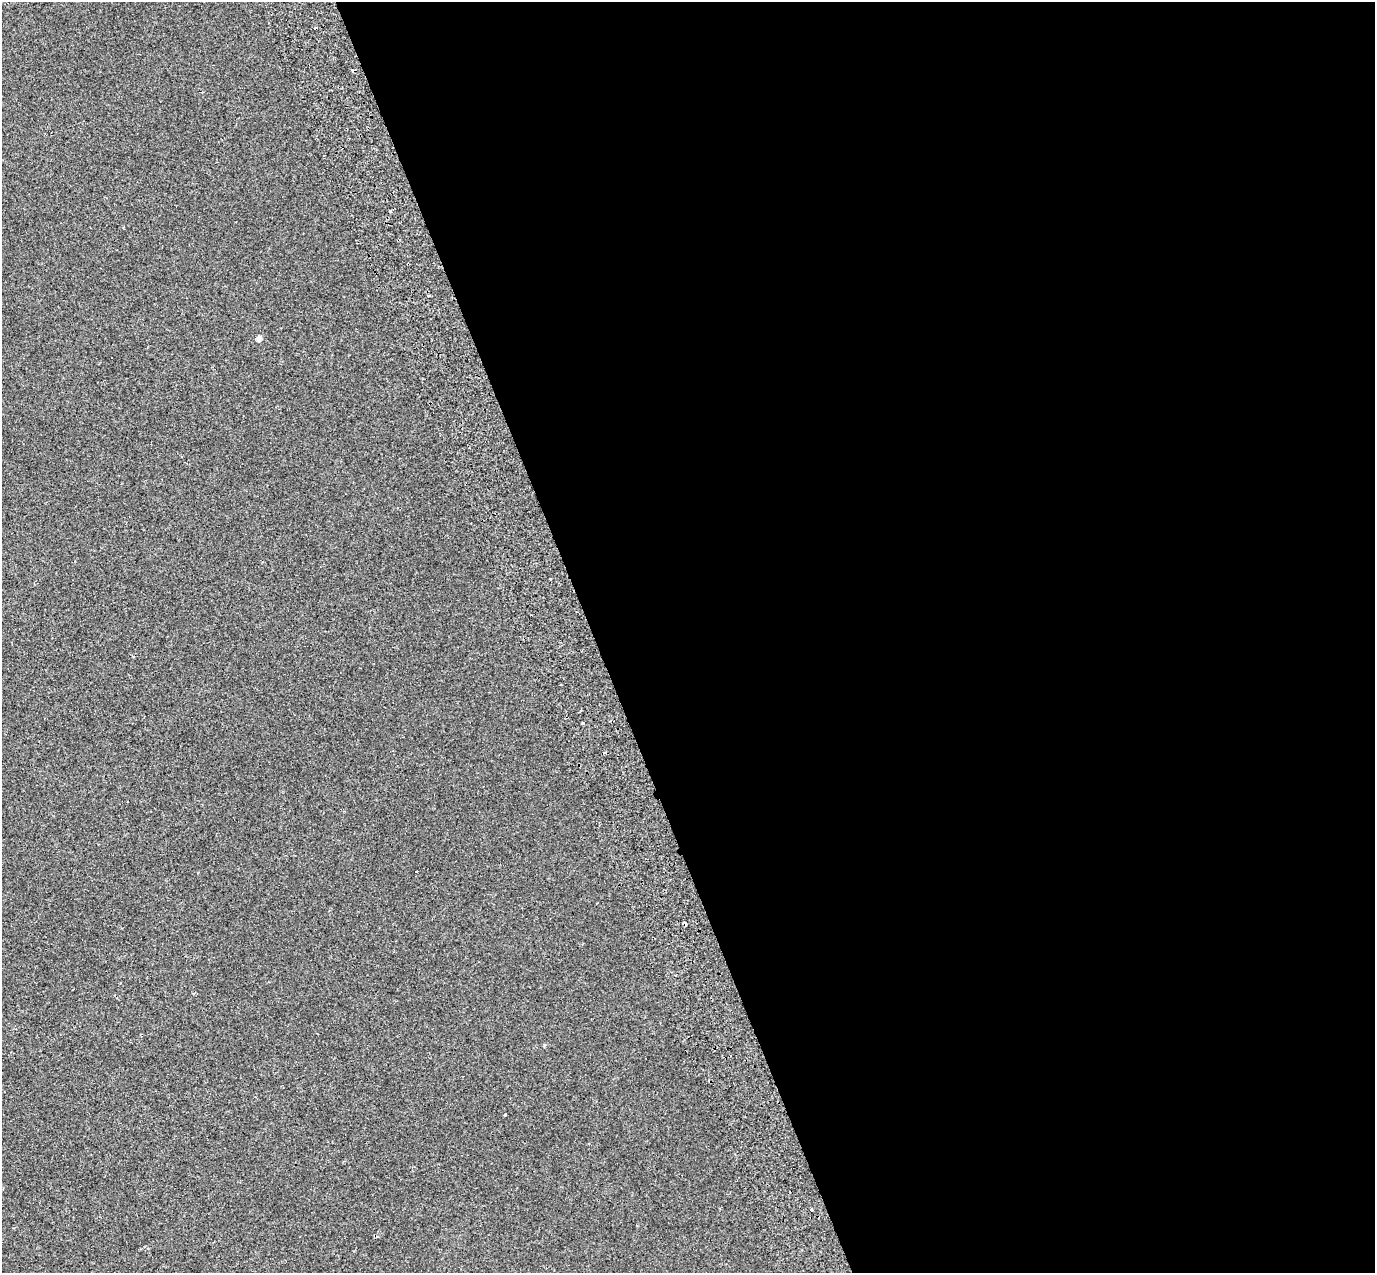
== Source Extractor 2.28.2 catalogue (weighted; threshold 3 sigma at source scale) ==
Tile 8 of 4 x 4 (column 4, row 2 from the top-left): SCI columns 4219-5591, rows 2786-4056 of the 5685 x 5518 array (HDU 1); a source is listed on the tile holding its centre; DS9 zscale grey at full resolution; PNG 1377 x 1275 px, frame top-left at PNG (2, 2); no overlay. Shown black and unused: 57% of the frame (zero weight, under 2 of 3 exposures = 7% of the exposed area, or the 3 px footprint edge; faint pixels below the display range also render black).
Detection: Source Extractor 2.28.2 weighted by HDU 2 'WHT'; one run over the whole footprint, this tile lists its part. Background -6.06e-04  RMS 0.0045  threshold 0.0203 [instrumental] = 3 sigma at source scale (4.5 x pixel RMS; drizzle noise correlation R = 1.50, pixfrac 1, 0.0396/0.0396 arcsec/px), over >= 5 px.
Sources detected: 11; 4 cosmic-ray / hot-pixel residue — not listed; the other 7 listed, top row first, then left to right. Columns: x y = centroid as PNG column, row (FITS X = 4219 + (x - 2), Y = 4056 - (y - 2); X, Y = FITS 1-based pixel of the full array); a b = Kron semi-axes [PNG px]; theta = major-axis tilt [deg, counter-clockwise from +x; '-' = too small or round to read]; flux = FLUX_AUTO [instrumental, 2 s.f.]
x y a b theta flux
390 211 3 2 - 0.76
428 295 3 3 - 5.4
259 338 4 4 - 2.9
582 723 3 3 - 1.3
416 872 4 2 - 0.6
505 1115 3 3 - 1.6
811 1210 3 3 - 1